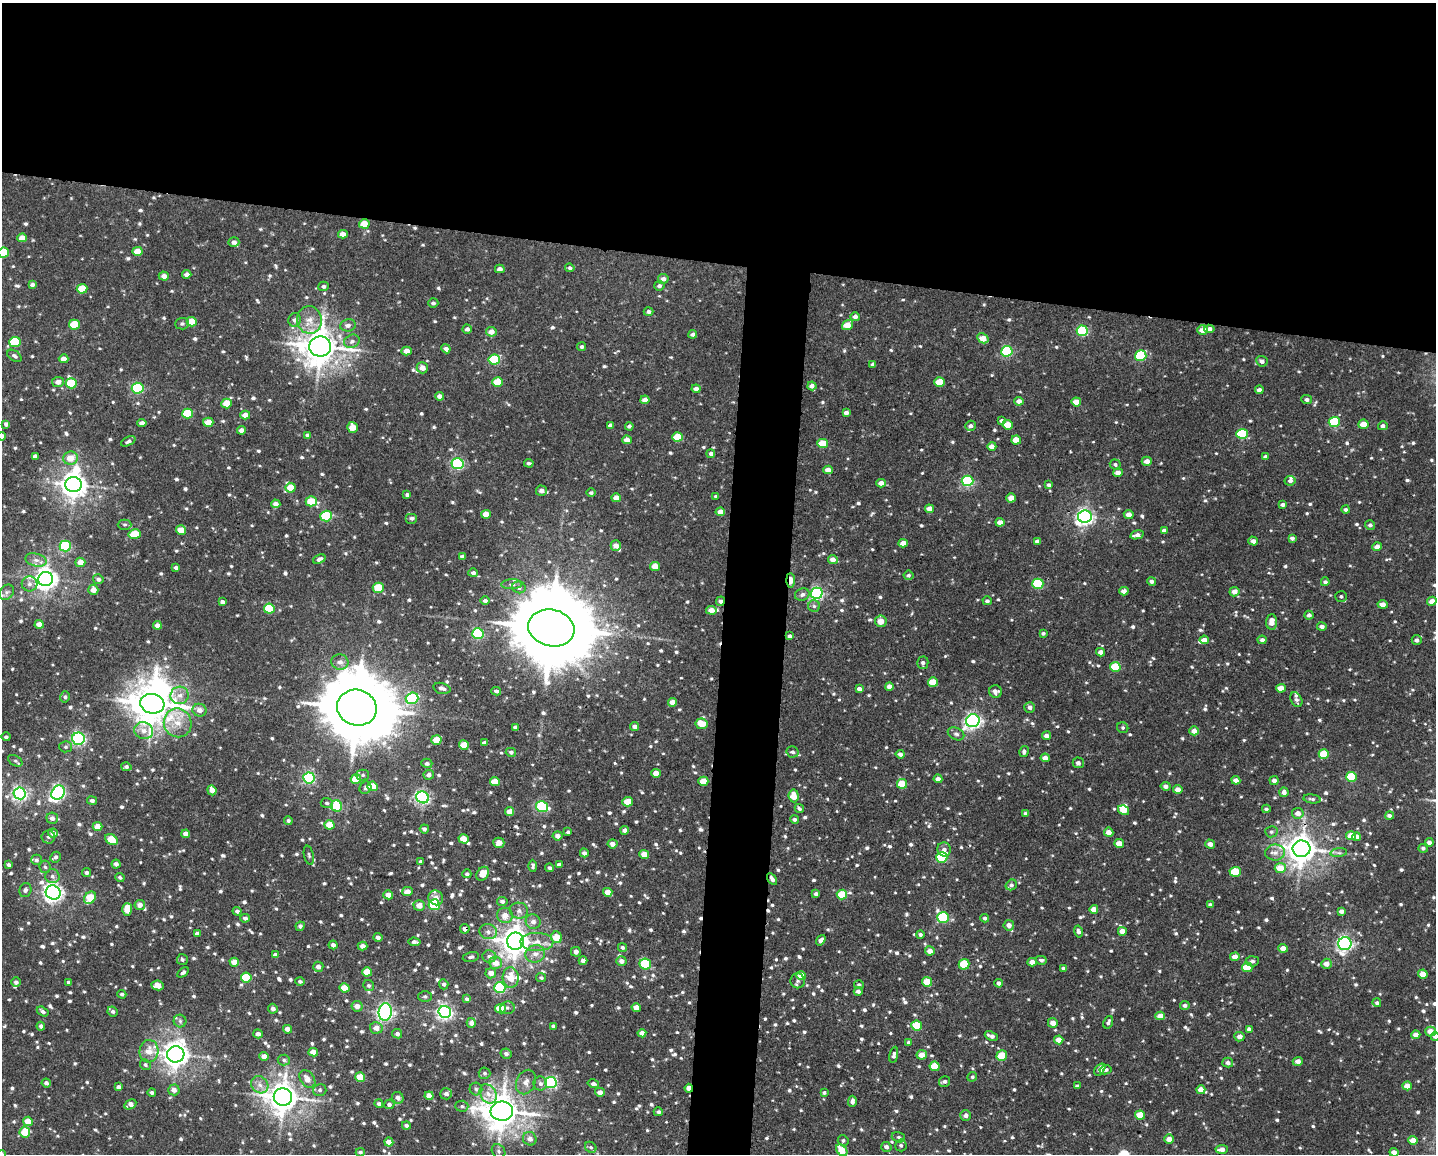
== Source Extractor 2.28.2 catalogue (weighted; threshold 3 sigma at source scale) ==
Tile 2 of 3 x 4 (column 2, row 1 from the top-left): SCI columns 1656-3089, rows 3459-4610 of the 4634 x 4615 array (HDU 1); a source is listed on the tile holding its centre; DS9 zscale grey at full resolution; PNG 1438 x 1156 px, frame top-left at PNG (2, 3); each listed source drawn as its Kron ellipse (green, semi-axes under 4 px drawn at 4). Shown black and unused: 26% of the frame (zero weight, under 3 of 4 exposures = <1% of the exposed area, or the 3 px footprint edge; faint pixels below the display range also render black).
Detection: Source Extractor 2.28.2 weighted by HDU 2 'WHT'; one run over the whole footprint, this tile lists its part. Background 0.049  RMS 0.006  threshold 0.0271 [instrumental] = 3 sigma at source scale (4.5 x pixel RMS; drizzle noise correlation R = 1.50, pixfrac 1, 0.05/0.05 arcsec/px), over >= 5 px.
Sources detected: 1122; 2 inside a brighter object's white glare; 2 cosmic-ray / hot-pixel residue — neither listed nor drawn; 13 inside a brighter listed object's ellipse — not listed separately; of the other 1105, all 500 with FLUX_AUTO >= 1.23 (the completeness limit of this list) listed and drawn (605 fainter detections not listed), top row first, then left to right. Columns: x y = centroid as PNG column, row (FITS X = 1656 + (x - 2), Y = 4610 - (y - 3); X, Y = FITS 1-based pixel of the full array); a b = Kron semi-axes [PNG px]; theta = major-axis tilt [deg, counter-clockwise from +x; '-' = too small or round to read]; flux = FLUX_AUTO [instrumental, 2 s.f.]
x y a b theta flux
364 224 5 4 - 11
343 234 5 4 - 5
22 238 5 4 - 6.8
234 242 5 5 - 2.6
137 251 5 4 - 8.8
3 253 5 5 - 22
570 268 4 4 - 1.4
500 269 5 4 - 2.8
187 274 4 4 - 2.7
164 276 5 4 - 3.5
663 279 5 5 - 2.5
32 284 4 4 - 1.9
324 286 5 4 - 1.7
659 286 5 4 - 1.6
82 289 5 5 - 13
433 303 5 4 - 1.6
648 312 5 4 - 2.2
855 317 4 4 - 2.8
295 320 7 6 - 2.1
309 320 14 12 -78 7.6
192 322 5 4 - 12
182 324 7 6 - 1.5
74 325 5 5 - 18
348 325 8 6 8 2.6
847 325 6 4 37 9.2
467 329 4 4 - 2.1
1209 329 5 4 - 3.6
1202 330 5 4 - 5.4
1082 331 6 5 - 57
491 332 5 5 - 4.5
693 334 4 3 - 2.4
983 338 6 4 -29 7.5
352 341 8 6 26 2.3
15 342 5 5 - 30
320 346 11 10 - 1300
581 347 4 4 - 1.3
446 349 5 4 - 2.1
407 351 5 4 - 4.8
1007 351 5 5 - 61
14 356 8 5 -36 1.4
1141 356 6 5 - 43
64 359 5 4 - 3.9
494 360 6 5 - 37
1262 361 6 5 - 2.3
873 364 4 4 - 2.1
422 368 6 5 - 4.2
58 382 6 5 - 3.6
498 382 5 5 - 16
940 382 5 4 - 14
71 383 5 5 - 30
812 386 4 4 - 2.7
138 388 6 5 - 68
696 389 4 4 - 3.1
1259 390 4 4 - 3.4
439 396 4 4 - 2.7
1307 399 5 4 - 1.9
645 400 4 4 - 4.9
1019 401 4 4 - 3.4
1076 402 5 4 - 9.1
227 403 5 5 - 10
846 413 4 4 - 2.5
187 414 5 5 - 25
245 415 5 4 - 4.8
1001 420 4 4 - 1.2
208 422 5 4 - 10
1334 422 5 5 - 34
142 423 4 4 - 3.4
6 424 4 4 - 1.8
1363 424 5 4 - 6.9
610 425 4 4 - 2.1
1008 425 5 4 - 11
629 426 4 4 - 1.6
970 426 5 5 - 2.4
1383 426 5 4 - 1.8
353 427 5 5 - 9
241 430 4 4 - 3.1
1242 434 5 5 - 41
307 435 4 4 - 1.4
2 436 4 4 - 2.9
678 437 5 4 - 16
627 440 5 4 - 4.8
1016 440 5 4 - 9.2
128 441 8 4 26 1.6
823 443 5 4 - 16
992 446 4 4 - 3.9
711 454 4 4 - 2.2
35 456 4 4 - 2.2
1265 457 4 3 - 2.1
70 458 7 6 - 8.7
1147 461 5 4 - 3.8
529 463 5 3 - 1.4
457 464 6 5 - 87
1115 464 5 5 - 1.4
828 470 4 4 - 6.3
1118 473 4 4 - 4.6
967 481 6 5 - 81
1290 481 5 5 - 1.8
881 483 5 4 - 4.4
74 485 8 7 - 610
1049 485 4 4 - 1.8
290 488 5 5 - 10
541 491 5 5 - 3.1
591 493 4 4 - 1.3
407 495 4 4 - 1.3
716 496 4 3 - 1.3
616 498 5 4 - 5.7
1011 498 5 4 - 7.7
311 501 5 5 - 15
276 504 5 4 - 3.2
1283 505 4 4 - 1.7
929 509 4 4 - 5.6
1346 510 4 4 - 1.6
720 512 5 4 - 5.9
486 514 5 4 - 6.5
1129 514 5 4 - 4
326 516 6 5 - 37
1085 517 7 6 - 240
412 518 6 5 - 2
1000 522 4 4 - 4.6
125 525 7 5 0 1.3
1370 525 5 4 - 1.7
181 530 5 4 - 9.4
1164 530 4 4 - 2.9
135 534 6 5 - 17
1137 535 7 4 12 3
1292 538 4 4 - 2
1037 541 4 4 - 2.8
1253 541 5 4 - 3.4
903 543 4 4 - 5.6
616 545 5 5 - 4.2
65 546 6 5 - 63
1377 547 4 4 - 4.1
462 556 4 3 - 1.4
319 559 6 4 24 2.2
833 559 5 4 - 4.1
36 560 10 6 -14 3
80 562 5 4 - 6
655 566 5 4 - 9
176 567 4 3 - 1.7
473 573 5 4 - 1.7
908 575 5 4 - 1.3
46 579 7 7 - 450
98 579 5 4 - 1.8
790 580 7 3 -90 12
1151 581 4 4 - 1.7
1325 582 4 3 - 1.4
29 584 8 7 - 2.4
512 584 10 5 2 1.8
1038 584 5 5 - 38
519 587 7 6 - 2.1
378 588 5 5 - 14
93 590 5 5 - 4.6
1124 591 4 4 - 3.2
7 592 8 6 49 1.8
1234 592 5 4 - 4.5
817 593 6 5 - 120
802 594 7 6 - 2.2
1341 596 6 5 - 1.4
485 600 4 4 - 1.7
720 601 5 4 - 2.2
987 601 4 4 - 1.5
1432 601 5 4 - 3.6
222 602 4 4 - 1.7
1383 604 5 4 - 3.3
814 606 6 6 - 1.4
269 609 5 5 - 25
711 610 5 4 - 5
1309 615 4 4 - 2.1
881 621 5 5 - 7.1
1272 622 7 5 87 5.1
39 624 4 4 - 5.6
157 625 4 4 - 3.1
1322 627 5 4 - 2.4
551 628 23 18 -13 9900
1043 633 4 3 - 1.3
478 634 6 5 - 72
790 636 3 3 - 1.5
1204 640 5 4 - 3.7
1262 640 4 4 - 2
1417 640 5 5 - 2.1
1100 652 4 4 - 3.4
340 662 8 7 - 3.4
923 663 6 5 - 1.9
1115 667 5 5 - 20
933 682 5 5 - 14
889 686 4 4 - 3.8
442 688 9 5 -15 2.4
1281 688 5 4 - 7.4
859 689 4 4 - 3
496 691 5 3 - 1.6
995 691 6 6 - 2.5
180 695 9 9 - 4.3
65 697 6 4 74 1.3
412 698 6 5 - 48
1296 700 8 5 -63 2
672 702 4 4 - 6.5
152 704 12 10 -8 1700
1030 707 5 5 - 2.6
357 708 20 18 -17 6600
200 710 7 6 - 3.6
973 721 7 6 - 210
178 723 14 14 - 12
701 724 6 5 - 9.8
515 727 4 4 - 1.7
635 727 4 4 - 2.7
1123 728 6 5 - 1.2
144 731 9 8 - 4.6
1194 731 5 4 - 4.1
956 734 8 6 -26 1.8
1047 736 4 4 - 2.9
6 737 4 4 - 1.3
78 739 6 6 - 120
436 740 5 5 - 12
484 743 4 3 - 1.8
464 745 5 4 - 10
66 747 6 5 - 1.4
511 752 5 4 - 1.4
792 752 6 5 - 1.6
1024 752 5 4 - 1.5
900 754 4 4 - 2.4
1324 754 5 4 - 20
1045 758 4 4 - 5.1
15 761 8 5 -30 1.4
427 763 5 4 - 1.7
1078 763 5 5 - 1.8
126 767 5 4 - 1.4
656 773 5 4 - 5.8
363 775 6 5 - 1.2
429 775 5 5 - 2.4
1351 777 5 5 - 26
309 778 6 5 - 94
356 779 5 4 - 14
938 779 4 4 - 2.7
1236 780 4 4 - 3.6
1274 780 4 4 - 2.4
495 781 5 4 - 9
703 781 5 4 - 9.8
902 784 5 4 - 15
373 786 5 5 - 16
1166 786 5 4 - 2.4
365 788 6 5 - 1.6
1178 789 4 4 - 4.7
212 790 5 4 - 3.9
1284 792 5 4 - 2.6
20 793 6 6 - 160
58 793 7 6 - 140
794 796 6 5 - 9.3
423 797 6 6 - 150
1312 799 9 4 -8 1.4
92 800 5 4 - 1.9
627 802 5 4 - 8.8
327 803 6 5 - 1.3
337 806 6 5 - 37
542 807 6 5 - 61
799 809 5 4 - 1.4
1266 809 4 4 - 1.3
1123 810 6 4 -33 9.5
510 812 4 4 - 5.1
1298 813 6 5 - 4.1
1025 814 4 3 - 1.6
1389 816 4 3 - 2.1
52 818 6 5 - 2.7
794 819 4 4 - 1.6
288 821 4 4 - 1.3
329 825 5 4 - 11
98 826 5 4 - 6.2
424 829 4 4 - 1.4
625 830 4 4 - 2.5
568 832 3 3 - 1.2
1109 832 4 4 - 4.5
1271 832 6 5 - 1.3
53 833 5 4 - 3.4
186 834 4 4 - 3.6
557 836 5 4 - 3.2
1351 836 5 4 - 7.2
48 837 6 6 - 2
1356 837 4 4 - 4.6
111 839 7 5 -35 17
464 839 5 4 - 9.3
1429 842 4 4 - 2.4
499 843 5 5 - 5
1119 843 5 4 - 7.3
612 844 5 4 - 3.3
1210 844 5 4 - 3.5
1423 848 4 4 - 1.4
944 849 7 6 - 2.5
1302 849 9 8 - 920
584 853 4 4 - 1.9
1275 853 10 8 1 3.6
1339 853 8 4 7 1.4
309 855 9 5 -78 1.5
644 855 5 4 - 7.6
55 857 6 5 - 1.7
942 857 5 5 - 47
36 860 5 5 - 1.5
420 862 4 4 - 1.3
116 864 4 4 - 2.3
9 865 4 4 - 1.8
559 865 4 3 - 2.3
533 866 6 3 -89 1.4
45 867 6 5 - 1.2
550 868 4 4 - 1.4
1280 868 5 5 - 9.1
1235 872 5 5 - 18
86 873 4 4 - 1.6
467 874 4 4 - 1.4
483 874 7 6 - 7.4
52 876 7 7 - 2.3
120 877 4 4 - 1.3
772 879 6 4 -59 2.2
1011 885 6 5 - 1.4
25 890 7 6 - 1.7
407 891 5 4 - 3.6
53 892 8 7 - 290
608 892 4 4 - 5.3
816 894 4 4 - 1.3
842 894 5 5 - 19
388 895 5 4 - 4.7
90 898 7 5 52 16
436 898 7 7 - 4.6
502 901 5 4 - 1.9
140 905 5 5 - 3.2
419 905 6 5 - 5.1
434 905 5 5 - 42
1210 905 4 3 - 1.7
127 909 6 5 - 9
1094 909 4 4 - 6.2
237 911 4 4 - 1.8
519 911 9 8 - 2.8
1341 911 4 4 - 2.7
505 915 8 7 - 5.2
943 917 6 5 - 51
245 918 4 4 - 1.9
985 918 4 4 - 1.5
533 922 7 7 - 3
1009 925 5 5 - 3.4
300 926 5 4 - 1.6
465 929 5 5 - 2.5
1078 931 6 4 -77 1.8
1122 931 4 4 - 5.4
488 932 9 7 -17 3
197 934 4 4 - 2.3
920 934 4 4 - 1.3
378 937 4 4 - 2.3
556 937 6 5 - 12
821 940 6 4 53 2.3
515 941 8 8 - 830
414 942 6 4 -6 2.3
537 942 16 9 -1 7.3
1345 943 7 6 - 180
333 945 4 4 - 2.1
363 946 5 4 - 3.3
622 947 5 4 - 1.3
1283 948 5 4 - 4.8
930 951 5 4 - 4.6
576 952 5 5 - 2.9
535 954 10 8 14 4.3
275 955 4 4 - 2.4
489 956 7 6 - 2
471 957 8 4 12 1.6
1235 957 4 4 - 4.9
182 959 5 5 - 1.3
1041 960 5 4 - 1.3
583 961 4 4 - 3
621 961 5 5 - 2.8
1252 961 6 5 - 1.6
234 962 5 4 - 6.4
1032 962 4 4 - 4.3
496 963 6 6 - 5.9
645 964 6 5 - 36
964 964 5 5 - 22
1326 964 5 5 - 4.2
318 967 5 5 - 3.2
1247 967 5 5 - 16
1063 968 4 3 - 1.7
183 972 6 3 36 1.7
367 972 5 4 - 11
491 973 5 5 - 4.5
1423 974 5 4 - 7.1
801 976 4 4 - 7.2
246 978 5 5 - 22
511 978 10 8 -86 9.8
541 978 5 4 - 1.3
300 981 5 4 - 1.2
798 981 7 7 - 2.2
16 982 5 4 - 1.7
68 982 3 3 - 1.3
927 982 5 5 - 11
999 983 4 4 - 2
444 984 5 4 - 1.7
157 985 6 5 - 5.5
859 985 5 4 - 1.4
369 986 6 5 - 1.4
345 988 5 4 - 11
500 988 5 5 - 69
858 991 4 4 - 2.2
122 994 4 3 - 1.4
425 996 7 5 -1 1.3
467 999 4 4 - 1.4
1377 1003 4 4 - 1.2
1185 1005 5 4 - 1.5
357 1006 5 5 - 3.3
507 1008 7 6 - 1.9
636 1008 5 4 - 5.3
273 1009 5 4 - 2.4
500 1009 5 4 - 14
113 1011 5 5 - 1.6
43 1012 6 4 -32 1.5
385 1012 9 6 83 220
445 1012 6 6 - 190
1160 1016 4 4 - 6
180 1021 6 6 - 1.6
1108 1022 7 4 67 1.6
471 1023 5 4 - 2.9
1053 1023 5 5 - 5.1
41 1026 4 4 - 1.7
553 1026 4 3 - 1.6
917 1026 5 5 - 18
376 1028 6 5 - 3.8
287 1029 4 4 - 4.5
1249 1029 4 4 - 2.2
1430 1031 5 5 - 5.6
642 1033 4 4 - 3.4
258 1034 5 4 - 2.6
397 1034 5 4 - 1.7
1416 1035 4 4 - 4.2
991 1036 7 3 -22 2.8
1239 1037 5 5 - 3.2
1435 1037 4 4 - 1.9
1059 1040 4 4 - 5.9
909 1043 4 3 - 1.8
149 1051 11 9 84 7.6
313 1052 5 4 - 5.4
176 1054 8 8 - 640
506 1054 5 5 - 2.1
894 1055 8 4 80 1.9
922 1055 5 5 - 6
264 1056 5 4 - 3.7
1002 1056 5 5 - 14
284 1060 6 5 - 1.4
1298 1061 5 4 - 3.8
1228 1063 5 5 - 2.3
145 1065 6 5 - 1.3
935 1066 5 4 - 14
1100 1069 7 4 53 3.5
1106 1070 6 4 12 1.7
485 1073 6 5 - 1.3
360 1077 5 4 - 13
972 1077 5 4 - 1.2
307 1079 10 6 -53 4.3
944 1081 5 5 - 1.6
526 1082 13 9 66 4.3
551 1082 6 5 - 78
46 1083 4 4 - 2.1
540 1084 7 7 - 2
593 1084 6 4 -15 1.8
260 1085 9 8 - 3.6
1077 1086 4 3 - 1.4
1407 1086 4 4 - 6.5
118 1087 4 4 - 2.2
689 1088 4 4 - 6.7
476 1089 6 6 - 1.5
174 1090 5 5 - 3.3
320 1090 7 6 - 1.5
1201 1090 4 4 - 5.3
152 1092 4 4 - 1.6
600 1092 5 4 - 3.2
824 1093 4 3 - 1.3
446 1094 6 5 - 2.4
488 1094 10 7 -58 4.4
429 1096 4 4 - 6
283 1097 9 8 - 950
398 1098 6 5 - 2.8
852 1101 5 4 - 2.4
130 1104 6 4 29 3.7
379 1104 4 4 - 1.7
389 1104 5 5 - 1.7
462 1106 6 5 - 1.3
502 1111 11 9 -1 1300
658 1112 4 4 - 1.5
966 1115 5 5 - 2.2
1140 1115 5 4 - 13
28 1121 5 4 - 9.4
406 1125 4 4 - 1.7
25 1132 5 5 - 16
898 1137 7 5 -15 1.3
530 1139 7 6 - 3.5
1169 1139 4 4 - 4.9
843 1140 5 5 - 1.3
1413 1140 5 4 - 6.4
389 1142 4 4 - 5.8
901 1145 6 5 - 1.5
591 1147 6 5 - 1.3
886 1147 5 4 - 2.1
1222 1149 6 4 5 3.7
842 1150 7 4 -46 12
499 1151 8 6 -54 1.7
360 1152 4 4 - 1.4
1394 1152 4 4 - 4.6
2 1154 4 4 - 2
Overlapping masked pixels (flux is a lower limit): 6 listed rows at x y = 790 580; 720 601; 1302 849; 772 879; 465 929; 689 1088
Isophote crosses this tile's border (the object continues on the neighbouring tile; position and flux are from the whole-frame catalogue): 6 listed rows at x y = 3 253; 2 436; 1435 1037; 842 1150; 1394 1152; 2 1154